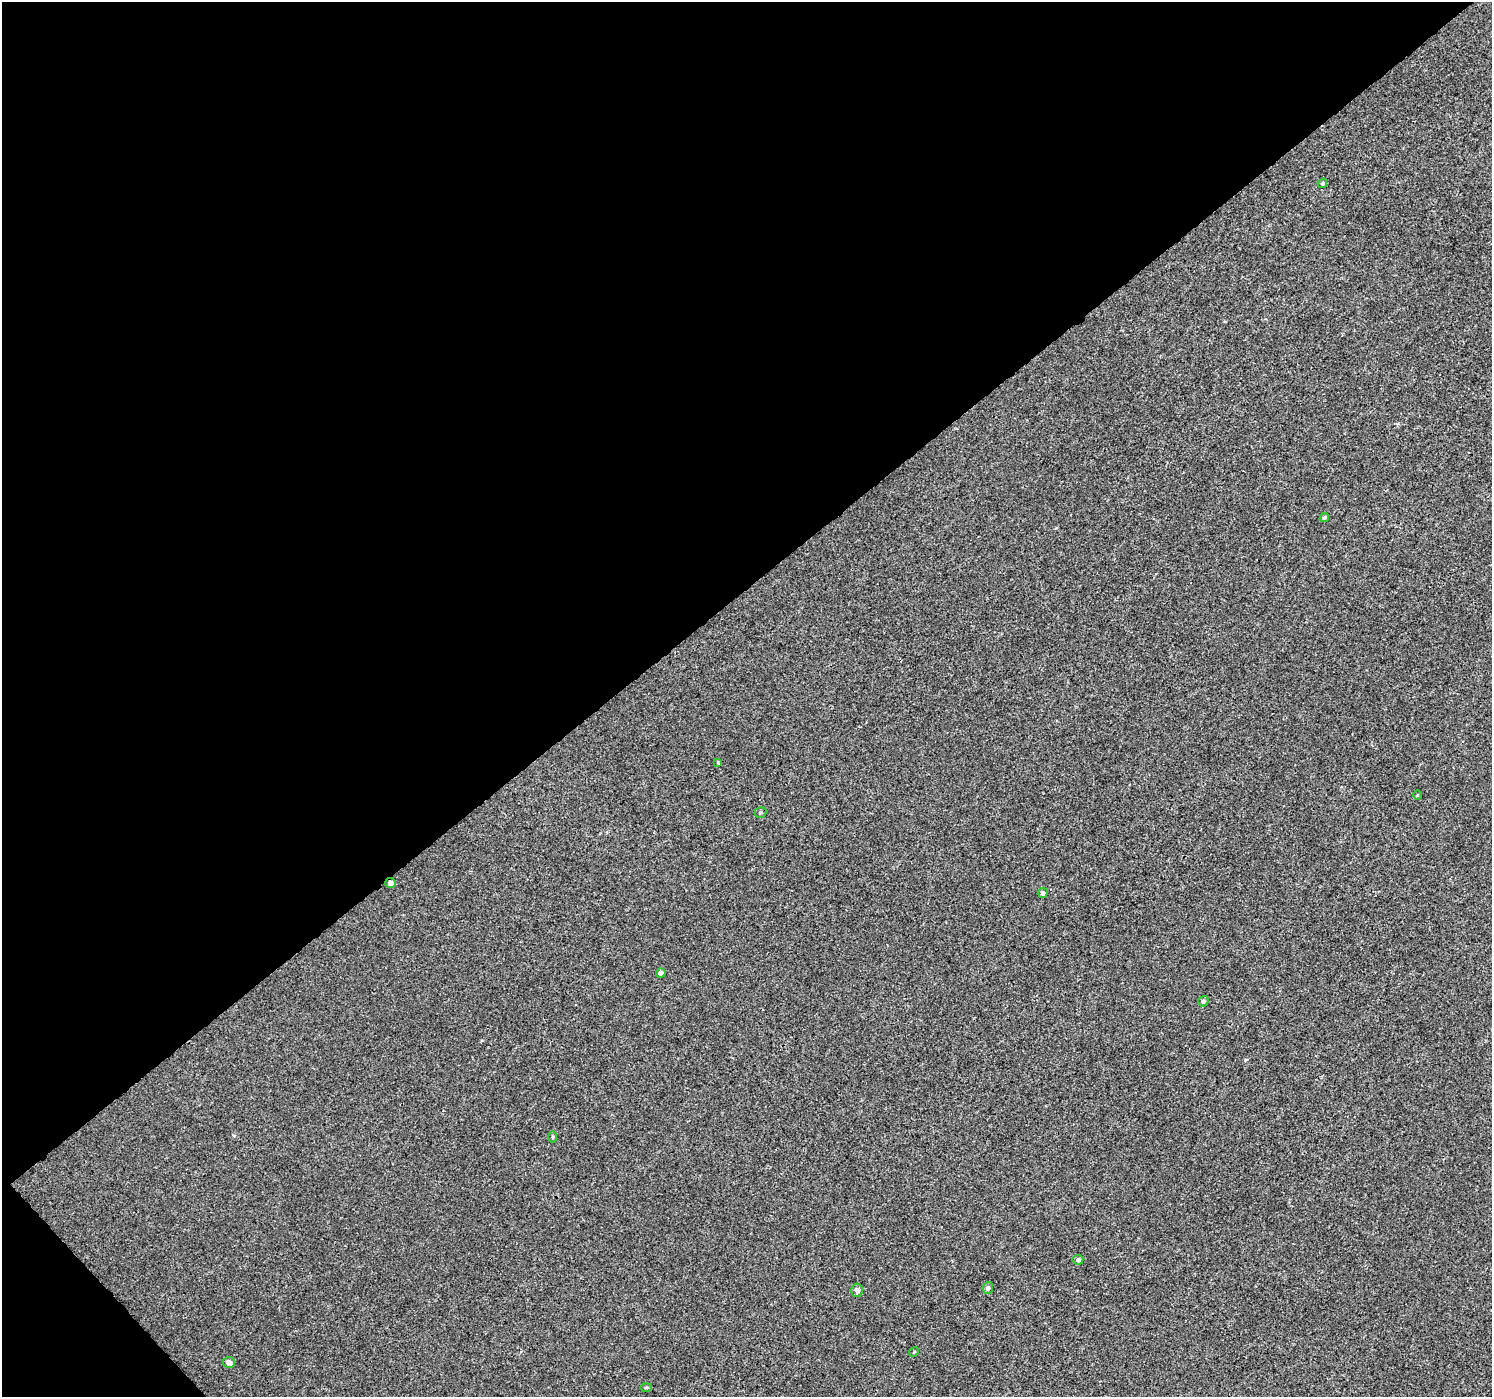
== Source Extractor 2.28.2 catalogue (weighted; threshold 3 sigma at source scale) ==
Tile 5 of 4 x 4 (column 1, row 2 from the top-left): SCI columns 52-1541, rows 3036-4430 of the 6057 x 6008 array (HDU 1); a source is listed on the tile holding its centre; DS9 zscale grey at full resolution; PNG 1494 x 1399 px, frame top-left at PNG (2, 2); each listed source drawn as its Kron ellipse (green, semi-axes under 4 px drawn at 4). Shown black and unused: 43% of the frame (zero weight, under 3 of 4 exposures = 5% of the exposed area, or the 3 px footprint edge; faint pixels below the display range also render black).
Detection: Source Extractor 2.28.2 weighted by HDU 2 'WHT'; one run over the whole footprint, this tile lists its part. Background -2.34e-04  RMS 0.0036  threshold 0.0163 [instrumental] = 3 sigma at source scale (4.5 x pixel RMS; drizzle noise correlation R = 1.50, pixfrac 1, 0.0396/0.0396 arcsec/px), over >= 5 px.
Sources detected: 16; all 16 listed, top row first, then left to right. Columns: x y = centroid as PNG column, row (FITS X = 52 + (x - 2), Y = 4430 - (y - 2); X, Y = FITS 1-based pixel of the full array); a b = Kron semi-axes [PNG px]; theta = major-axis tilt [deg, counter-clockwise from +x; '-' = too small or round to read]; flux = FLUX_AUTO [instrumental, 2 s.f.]
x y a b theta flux
1322 183 5 3 - 0.55
1324 518 5 4 - 0.7
718 762 4 3 - 0.85
1417 795 5 3 - 0.3
760 812 6 5 - 0.58
390 883 5 5 - 1.4
1043 893 5 5 - 1.1
661 973 5 4 - 1.2
1203 1001 5 5 - 0.9
552 1137 5 3 - 0.4
1078 1260 5 5 - 1
988 1288 6 5 - 0.94
857 1290 6 6 - 1.3
914 1352 5 4 - 0.39
229 1362 6 5 - 1.8
646 1387 6 4 2 0.41
Overlapping masked pixels (flux is a lower limit): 1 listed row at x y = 390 883